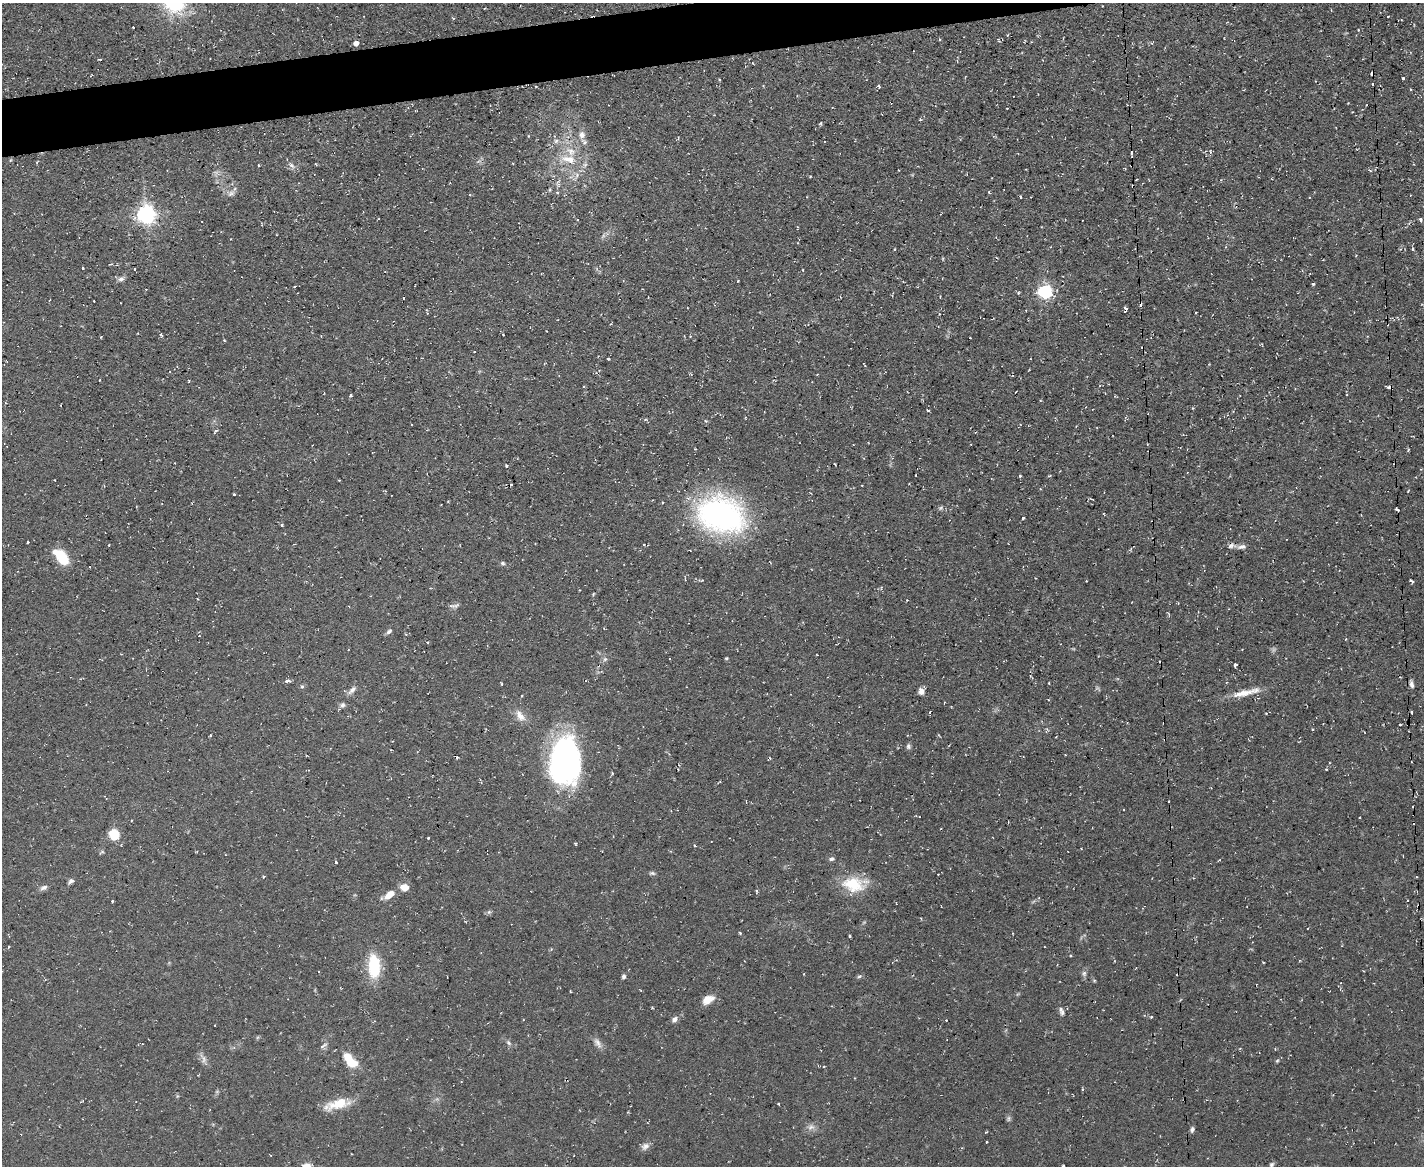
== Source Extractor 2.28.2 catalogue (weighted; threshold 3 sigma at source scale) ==
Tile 8 of 3 x 4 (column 2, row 3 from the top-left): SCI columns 1549-2970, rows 1165-2328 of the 4627 x 4656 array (HDU 1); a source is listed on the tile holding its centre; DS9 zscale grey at full resolution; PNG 1426 x 1168 px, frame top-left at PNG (2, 3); no overlay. Shown black and unused: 3% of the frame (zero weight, under 2 of 3 exposures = <1% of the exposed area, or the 3 px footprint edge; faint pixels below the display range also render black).
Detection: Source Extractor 2.28.2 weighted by HDU 2 'WHT'; one run over the whole footprint, this tile lists its part. Background 0.0853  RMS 0.0072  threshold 0.0326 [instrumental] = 3 sigma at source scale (4.5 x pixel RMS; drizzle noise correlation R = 1.50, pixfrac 1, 0.05/0.05 arcsec/px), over >= 5 px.
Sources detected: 169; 1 too faint to see at this stretch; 17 cosmic-ray / hot-pixel residue — not listed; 2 inside a brighter listed object's ellipse — not listed separately; the other 149 listed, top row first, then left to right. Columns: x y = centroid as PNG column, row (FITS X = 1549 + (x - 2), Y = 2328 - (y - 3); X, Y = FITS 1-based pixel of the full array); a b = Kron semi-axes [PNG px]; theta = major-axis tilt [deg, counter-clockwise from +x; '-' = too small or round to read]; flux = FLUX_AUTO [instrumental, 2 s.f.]
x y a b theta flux
174 3 26 24 -44 46
1388 16 3 2 - 0.45
133 27 3 2 - 1
1358 30 3 2 - 0.49
940 39 3 3 - 0.78
356 43 4 4 - 4.8
1372 73 4 4 - 2.9
1403 78 3 3 - 1.3
1372 84 3 2 - 1.1
879 86 4 3 - 1.1
1410 89 4 3 - 0.59
920 120 3 3 - 0.97
820 123 4 4 - 0.96
582 135 11 9 84 4.8
556 141 7 5 45 1.8
1210 152 4 4 - 1.3
569 159 21 10 -12 13
258 165 3 2 - 0.99
291 165 11 6 -50 2.7
1132 166 2 2 - 0.97
1370 170 4 3 - 0.65
577 175 6 6 - 2.3
810 176 4 3 - 0.57
1136 180 3 2 - 0.51
558 184 6 4 -17 1.4
557 192 4 3 - 0.81
989 192 4 3 - 0.68
231 193 11 7 28 2.9
1020 197 3 3 - 2.4
146 214 7 6 - 360
1421 220 5 3 - 1.5
1413 249 4 3 - 1.3
110 264 4 2 - 0.6
83 268 3 3 - 1.4
135 269 3 3 - 1.1
803 270 3 2 - 0.56
121 279 9 6 15 2.6
738 280 3 2 - 0.51
1313 284 3 3 - 1.1
1045 292 6 6 - 130
1018 293 4 3 - 0.76
403 298 3 2 - 0.97
94 301 2 2 - 0.58
1125 309 6 3 88 1.5
161 335 5 3 - 1
321 336 3 3 - 0.41
970 338 3 2 - 1.1
224 340 4 3 - 0.62
608 359 3 2 - 0.9
864 365 5 2 - 0.77
99 380 3 2 - 0.56
1390 387 4 3 - 3.9
1016 392 3 2 - 0.65
324 393 3 2 - 0.46
350 395 4 3 - 0.9
928 410 3 2 - 0.99
706 421 5 3 - 0.72
215 431 7 3 62 0.99
506 466 3 3 - 0.94
1020 476 3 3 - 2
55 480 2 2 - 0.4
339 480 2 2 - 0.65
909 484 3 2 - 0.55
1040 489 4 3 - 0.56
234 494 3 2 - 1
662 502 3 2 - 0.61
941 508 7 5 22 1.4
1397 510 4 2 - 1.6
721 515 37 26 -18 230
1023 518 3 3 - 3.5
282 525 4 3 - 1.2
28 542 3 3 - 1.4
109 545 3 3 - 0.69
644 545 3 3 - 0.87
1231 546 13 5 13 3.1
62 557 20 9 -48 26
503 563 6 4 -22 1.3
1411 581 5 3 - 1.2
593 594 5 3 - 0.62
451 606 11 4 -7 1.9
1168 613 5 3 - 0.77
389 631 9 5 39 1.9
406 634 4 3 - 0.79
427 642 3 3 - 0.81
1242 649 3 2 - 0.46
726 658 4 4 - 0.71
605 659 6 6 - 1.7
1235 665 3 3 - 8.4
287 681 6 3 5 2
1049 683 2 2 - 0.64
1412 684 9 5 -83 2.4
352 690 15 6 45 3.4
921 691 7 7 - 3.9
1246 692 38 7 14 12
521 696 3 2 - 0.66
1048 700 3 2 - 0.58
342 705 8 6 19 1.9
1412 713 3 3 - 2
520 716 17 9 -51 6.8
1400 725 3 2 - 0.71
210 735 3 2 - 0.73
908 746 7 6 - 1.6
565 761 46 29 85 180
1326 769 3 2 - 1
1169 801 2 2 - 0.93
1360 817 2 2 - 0.62
114 834 5 5 - 58
428 838 3 3 - 1
694 845 4 2 - 0.74
831 859 7 5 6 1.7
335 863 3 3 - 12
652 873 8 5 -1 1.4
263 877 3 3 - 0.75
71 881 8 5 43 1.8
853 884 29 19 -11 25
44 887 10 6 23 2.5
405 887 8 7 - 7.6
757 891 5 3 - 0.85
389 895 15 7 38 7.6
488 912 6 4 69 1.2
740 933 4 3 - 0.78
850 936 3 3 - 0.91
8 947 4 3 - 1.2
374 966 22 10 -88 38
319 972 3 3 - 1.8
1084 973 6 6 - 1.7
624 976 6 5 - 1.6
859 976 6 4 3 1.1
707 999 12 8 24 9.1
652 1007 4 3 - 0.58
1061 1011 11 6 -75 2.3
1151 1017 4 3 - 0.77
674 1019 8 6 50 2.9
946 1020 2 2 - 0.53
215 1025 2 2 - 0.39
508 1043 7 5 -56 1.6
598 1043 16 7 -56 3.9
323 1046 12 4 33 1.9
204 1059 12 7 -76 3.4
350 1061 19 10 -50 16
1277 1061 5 4 - 0.85
338 1104 28 12 19 17
811 1127 11 6 16 3.2
1192 1129 7 5 67 1.8
986 1132 4 3 - 0.58
987 1142 3 2 - 0.64
645 1146 11 8 23 3.4
1272 1164 6 5 - 1.5
1063 1166 3 2 - 0.68
Overlapping masked pixels (flux is a lower limit): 4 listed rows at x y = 1372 73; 1132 166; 1125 309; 1390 387
Isophote crosses this tile's border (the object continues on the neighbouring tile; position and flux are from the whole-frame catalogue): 2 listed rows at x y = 174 3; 1063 1166
Unlisted compact peaks at least as high as the median listed source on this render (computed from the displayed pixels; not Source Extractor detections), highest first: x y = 778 1104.